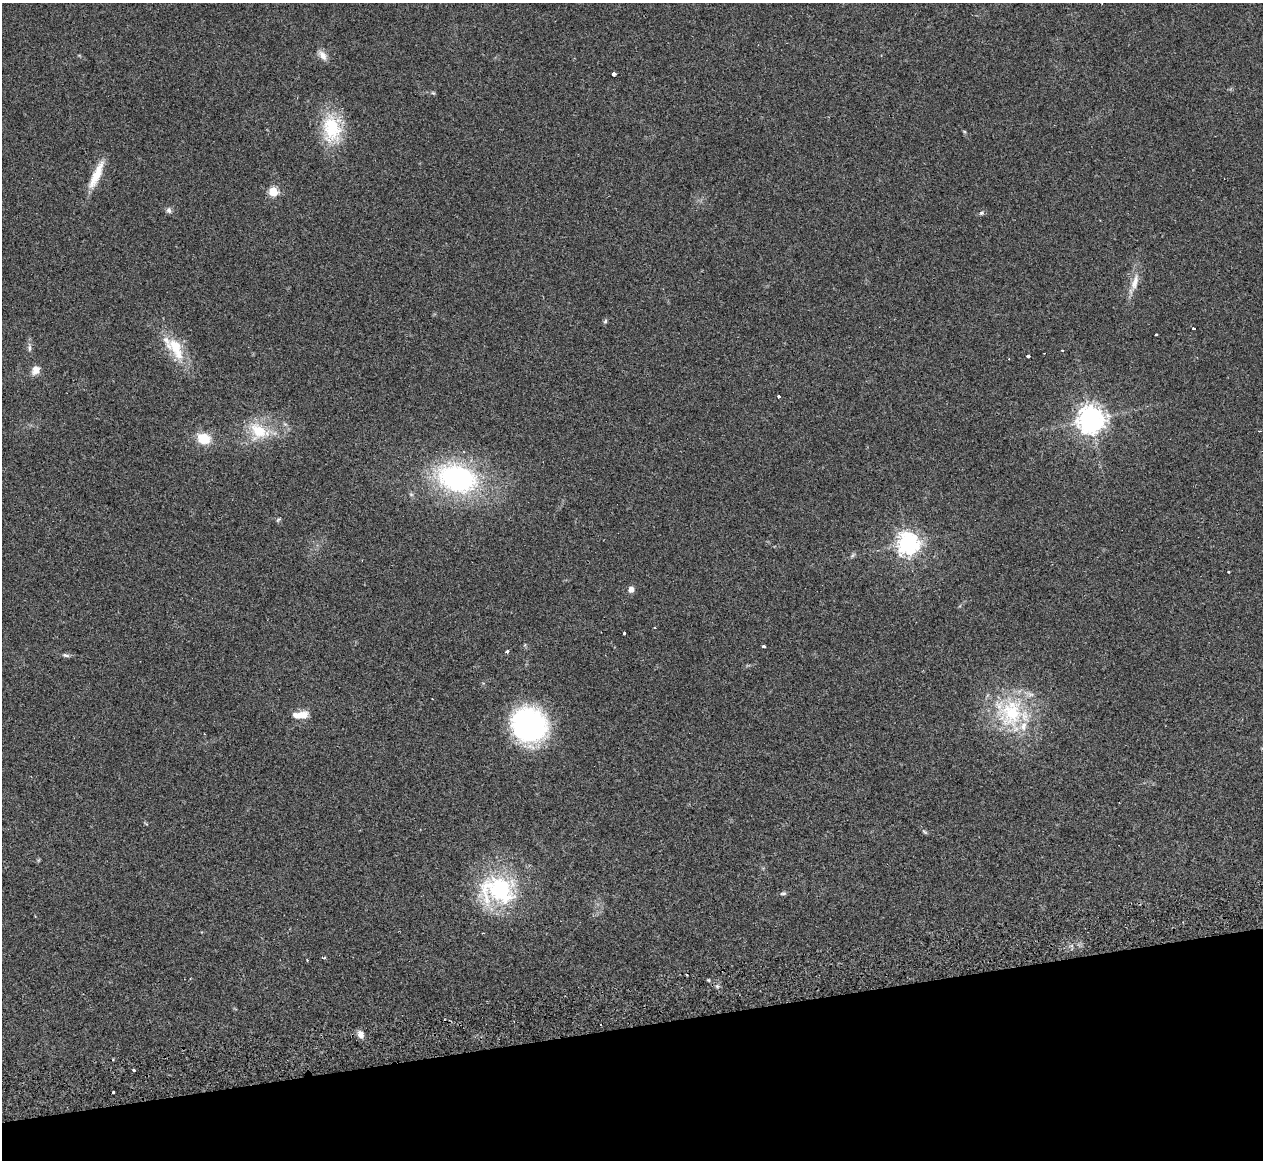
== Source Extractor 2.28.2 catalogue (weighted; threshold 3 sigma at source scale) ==
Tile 14 of 4 x 4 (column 2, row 4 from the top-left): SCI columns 1291-2551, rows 260-1417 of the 5073 x 5080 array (HDU 1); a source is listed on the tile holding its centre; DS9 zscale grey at full resolution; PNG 1265 x 1162 px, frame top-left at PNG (2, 3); no overlay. Shown black and unused: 12% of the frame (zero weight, under 2 of 3 exposures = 2% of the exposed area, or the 3 px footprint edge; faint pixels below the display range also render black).
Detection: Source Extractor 2.28.2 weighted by HDU 2 'WHT'; one run over the whole footprint, this tile lists its part. Background 0.059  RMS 0.0071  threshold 0.0318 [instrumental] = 3 sigma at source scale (4.5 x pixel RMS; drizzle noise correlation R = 1.50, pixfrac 1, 0.05/0.05 arcsec/px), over >= 5 px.
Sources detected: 51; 5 cosmic-ray / hot-pixel residue — not listed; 2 inside a brighter listed object's ellipse — not listed separately; the other 44 listed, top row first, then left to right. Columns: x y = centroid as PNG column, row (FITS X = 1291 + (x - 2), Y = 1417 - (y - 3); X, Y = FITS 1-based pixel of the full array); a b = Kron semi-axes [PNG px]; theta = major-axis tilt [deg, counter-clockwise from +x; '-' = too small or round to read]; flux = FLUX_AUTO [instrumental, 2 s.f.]
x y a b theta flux
322 55 15 8 -53 4.8
613 74 3 3 - 17
433 93 6 4 -43 0.88
332 129 39 24 -81 37
96 175 37 9 66 15
273 192 5 5 - 42
169 210 8 7 - 2
981 213 5 5 - 1.2
1135 282 25 8 75 9.1
605 321 7 5 66 1.2
1193 328 3 3 - 2.8
1156 335 3 3 - 1.7
29 348 11 5 -85 2.2
175 348 36 17 -57 24
1062 350 3 2 - 1.3
1028 356 3 3 - 7.1
36 370 12 10 62 5.2
779 396 3 3 - 5.1
1091 420 9 9 - 720
259 431 29 23 -28 27
1259 431 3 3 - 0.79
204 439 18 14 -18 14
457 478 42 28 -16 130
278 520 7 4 45 0.97
908 543 7 7 - 520
853 555 9 4 42 1.3
1229 571 3 3 - 1.8
631 589 7 6 - 3.3
624 633 3 3 - 3.4
764 646 3 3 - 6.6
507 651 4 3 - 2.3
66 655 10 5 -10 1.7
1011 713 51 41 -39 67
302 715 14 10 6 7.5
529 725 37 34 -38 120
925 832 8 4 -35 1.1
498 890 48 35 -3 77
783 893 9 5 5 1.4
324 958 3 3 - 1.4
709 980 5 3 - 0.72
717 986 6 4 -43 1.4
361 1034 9 7 -59 3.9
133 1070 3 3 - 1.9
113 1092 3 2 - 0.69